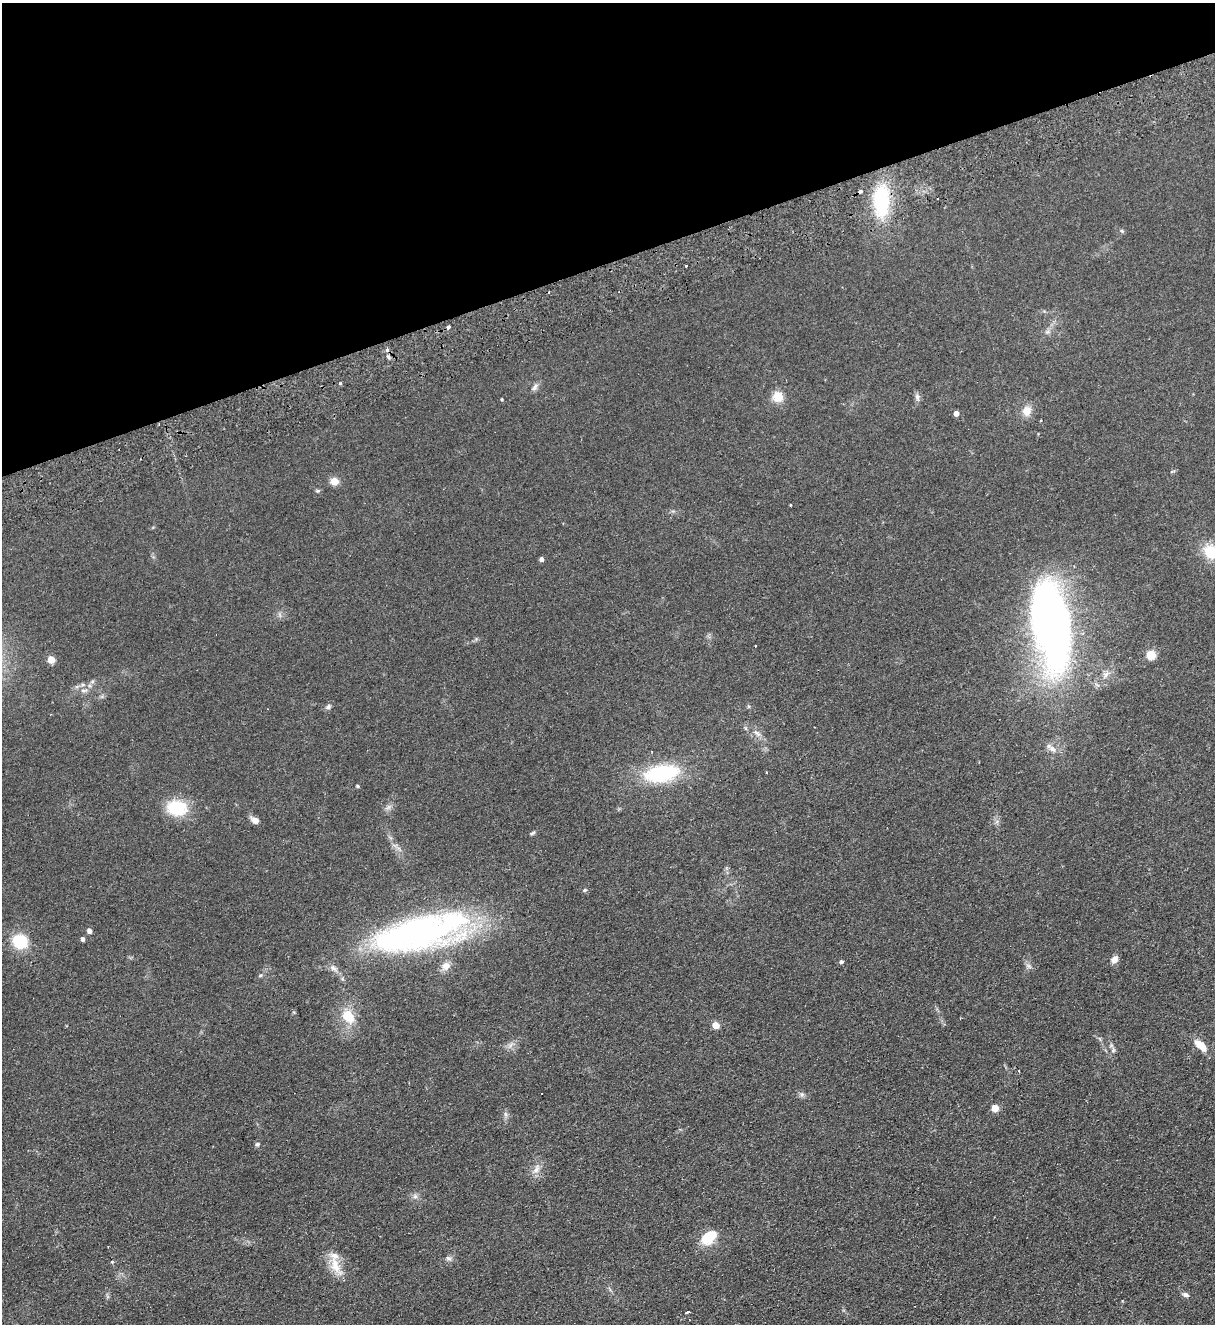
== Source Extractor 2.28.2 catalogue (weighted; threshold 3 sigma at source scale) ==
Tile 3 of 4 x 4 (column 3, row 1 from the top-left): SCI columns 2719-3931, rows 4024-5345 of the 5314 x 5400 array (HDU 1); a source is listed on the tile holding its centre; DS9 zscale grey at full resolution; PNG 1217 x 1326 px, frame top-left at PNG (2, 3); no overlay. Shown black and unused: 20% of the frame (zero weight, under 2 of 3 exposures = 3% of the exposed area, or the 3 px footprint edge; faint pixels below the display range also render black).
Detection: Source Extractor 2.28.2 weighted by HDU 2 'WHT'; one run over the whole footprint, this tile lists its part. Background 0.0777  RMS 0.01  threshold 0.0467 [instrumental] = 3 sigma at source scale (4.5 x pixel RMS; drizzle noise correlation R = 1.50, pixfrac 1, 0.05/0.05 arcsec/px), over >= 5 px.
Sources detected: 64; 6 cosmic-ray / hot-pixel residue — not listed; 2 inside a brighter listed object's ellipse — not listed separately; the other 56 listed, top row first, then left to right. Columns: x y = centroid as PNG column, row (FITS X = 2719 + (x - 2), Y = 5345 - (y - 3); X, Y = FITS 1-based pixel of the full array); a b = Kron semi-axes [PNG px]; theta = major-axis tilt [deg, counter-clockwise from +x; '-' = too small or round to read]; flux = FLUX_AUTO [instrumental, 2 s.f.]
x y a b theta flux
881 201 40 19 -87 67
1122 231 5 4 - 1.3
448 327 3 3 - 5
1047 332 7 4 18 2.1
388 357 6 4 -49 1.8
340 383 3 3 - 1.7
535 387 11 6 58 3.4
777 397 12 12 - 13
917 397 10 6 -75 3.3
502 399 4 3 - 1
1027 411 13 12 - 9.6
956 413 4 4 - 6.4
334 481 6 6 - 14
317 491 7 5 2 1.5
1212 552 17 13 -28 31
541 559 4 4 - 3.5
1051 623 60 26 -81 760
755 646 3 2 - 0.8
1151 655 5 5 - 49
51 660 5 4 - 23
83 685 5 4 - 1.6
84 690 11 4 5 2.8
328 707 7 6 - 2.5
757 733 11 5 -39 3.7
1052 749 13 7 -38 5.1
661 773 38 17 10 78
357 786 4 3 - 1.4
388 807 9 3 45 2.3
177 808 19 14 -6 44
255 820 9 7 -25 5.9
532 833 8 4 27 1.6
585 890 5 4 - 1.3
89 931 5 4 - 4.4
420 932 94 31 14 360
82 939 4 3 - 3.2
20 941 12 11 - 42
1114 959 9 7 48 5.4
841 962 5 4 - 2.3
1028 965 7 4 -19 2.1
446 966 12 10 48 7.6
333 968 11 7 -41 4.4
348 1016 17 13 -51 21
715 1025 5 4 - 19
1199 1045 10 7 -55 11
1113 1050 7 5 44 2.2
1019 1071 3 2 - 1.4
995 1108 5 5 - 25
257 1144 6 5 - 1.8
536 1169 15 7 61 6.5
415 1196 7 7 - 3
709 1237 21 13 40 24
449 1258 9 6 -30 2.7
112 1262 3 3 - 2.5
335 1266 25 13 -70 18
1185 1295 8 5 -18 3
687 1312 3 3 - 3.7
Isophote crosses this tile's border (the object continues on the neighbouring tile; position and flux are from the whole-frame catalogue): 1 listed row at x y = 1212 552